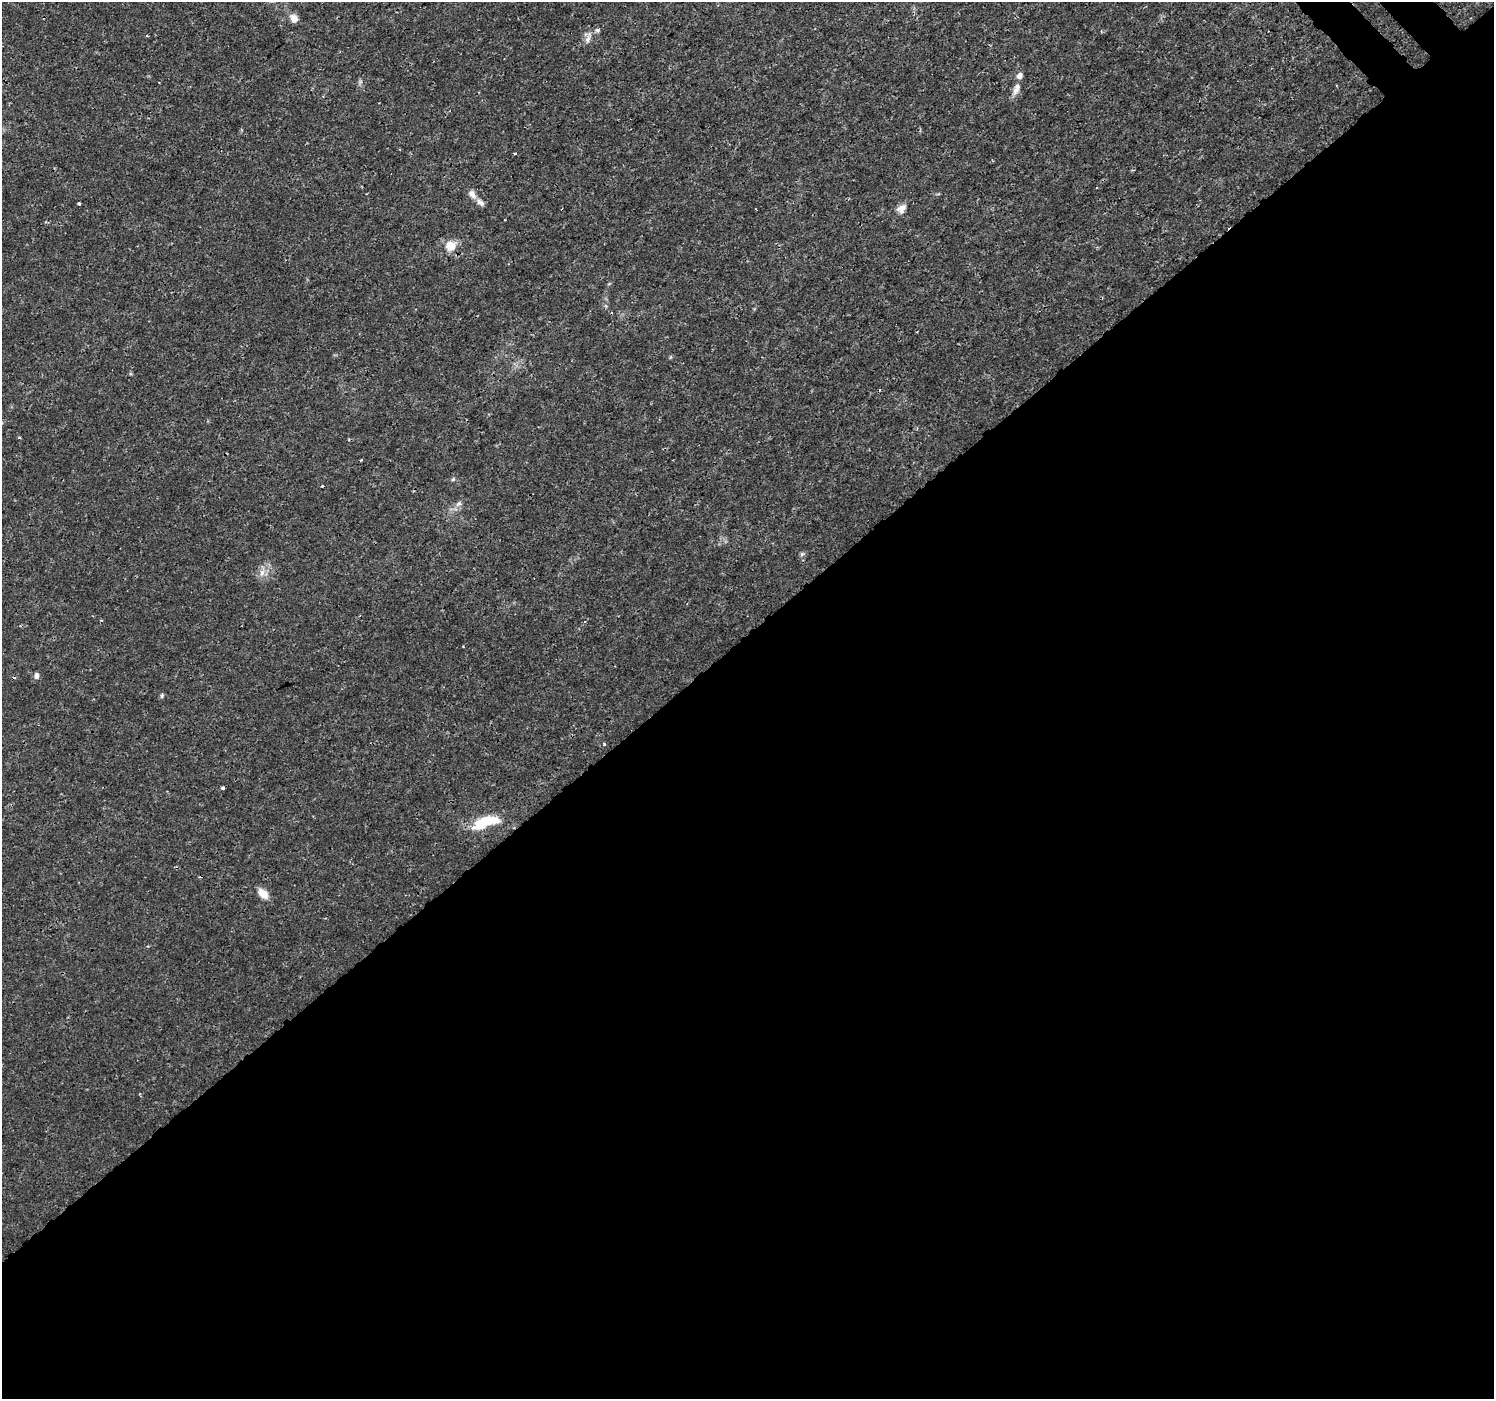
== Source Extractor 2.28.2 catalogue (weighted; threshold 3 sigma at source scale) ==
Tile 15 of 4 x 4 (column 3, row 4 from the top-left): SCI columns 3030-4521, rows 187-1583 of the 6065 x 6025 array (HDU 1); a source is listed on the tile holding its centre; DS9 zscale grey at full resolution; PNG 1496 x 1401 px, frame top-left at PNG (2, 2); no overlay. Shown black and unused: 55% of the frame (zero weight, under 3 of 4 exposures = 5% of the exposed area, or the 3 px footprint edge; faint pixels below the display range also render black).
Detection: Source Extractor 2.28.2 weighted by HDU 2 'WHT'; one run over the whole footprint, this tile lists its part. Background 0.00109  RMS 8.0e-04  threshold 0.0036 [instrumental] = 3 sigma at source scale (4.5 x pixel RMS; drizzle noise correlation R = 1.50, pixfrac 1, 0.0396/0.0396 arcsec/px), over >= 5 px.
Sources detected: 26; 3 cosmic-ray / hot-pixel residue — not listed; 1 inside a brighter listed object's ellipse — not listed separately; the other 22 listed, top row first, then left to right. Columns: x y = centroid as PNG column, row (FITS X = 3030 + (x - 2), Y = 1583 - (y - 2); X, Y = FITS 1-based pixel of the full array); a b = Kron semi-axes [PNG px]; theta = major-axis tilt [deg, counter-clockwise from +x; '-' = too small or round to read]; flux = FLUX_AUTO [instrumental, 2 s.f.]
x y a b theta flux
294 19 11 9 -66 0.52
597 30 7 5 0 0.16
588 39 10 7 71 0.38
1020 76 7 6 - 0.38
1016 90 12 8 63 0.46
515 153 4 3 - 0.069
472 194 14 8 -59 0.47
79 204 3 3 - 0.18
901 208 13 9 46 0.51
451 246 15 13 12 1.2
19 438 4 3 - 0.075
361 460 3 3 - 0.15
453 479 6 4 45 0.1
322 486 3 3 - 0.11
459 503 8 5 17 0.21
802 554 6 5 - 0.15
262 572 10 6 64 0.42
36 676 9 6 89 0.24
162 696 7 4 71 0.13
222 788 4 3 - 0.15
485 822 30 11 18 3.2
263 894 14 8 -44 0.84